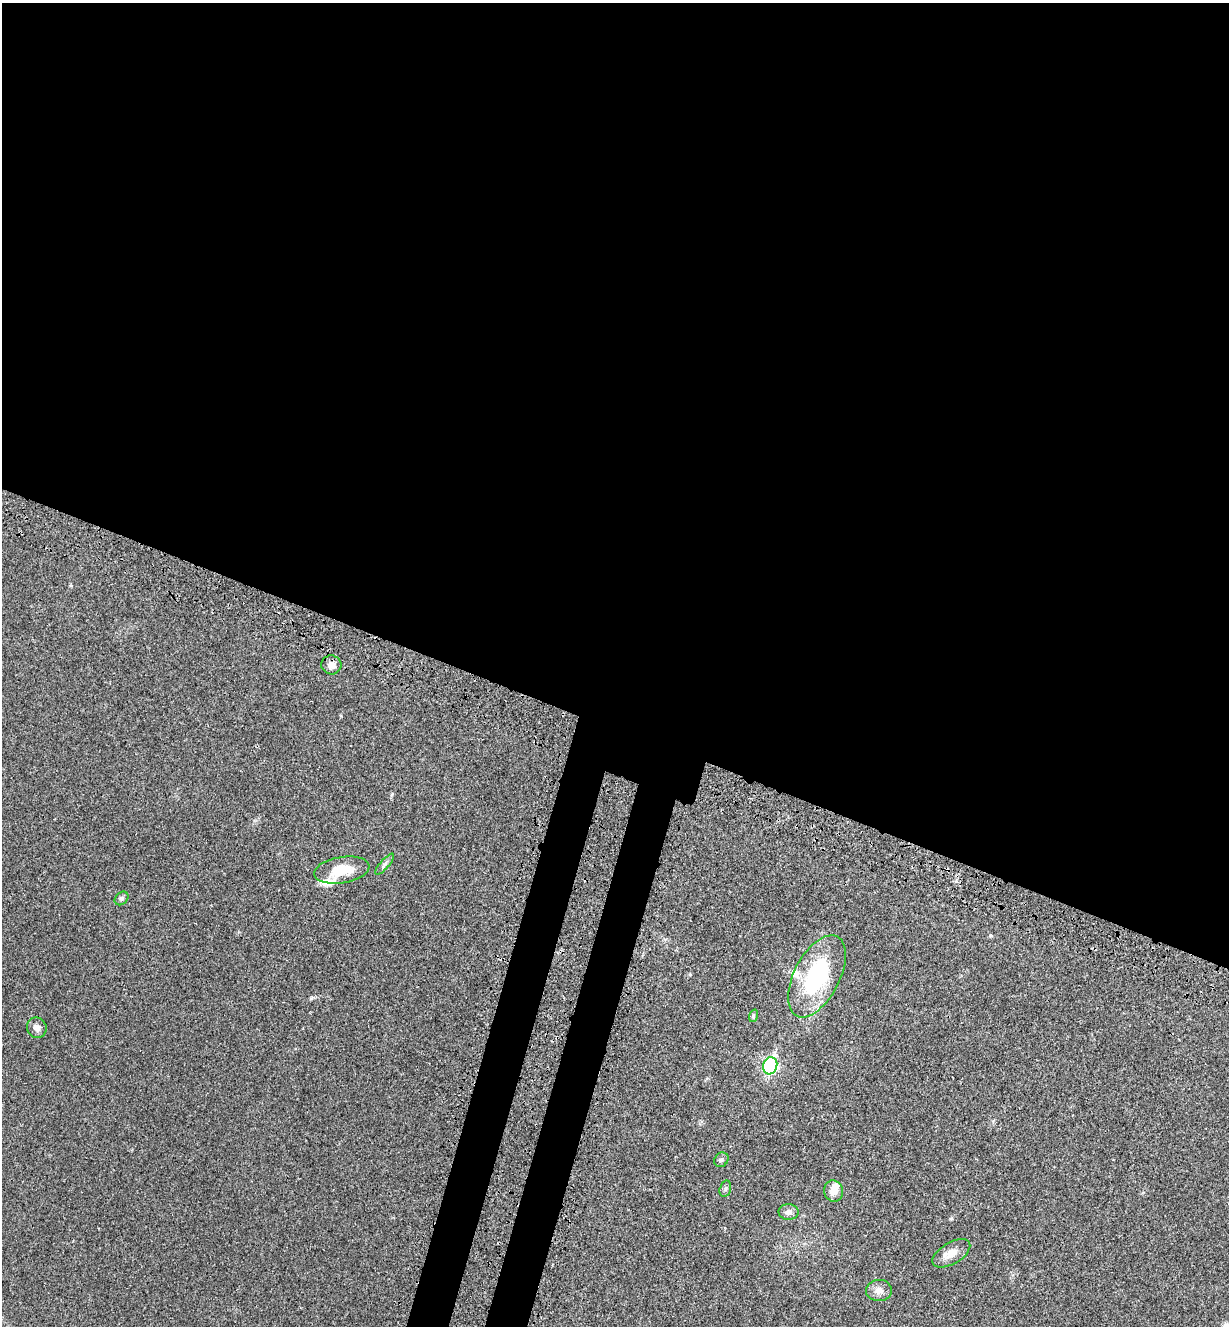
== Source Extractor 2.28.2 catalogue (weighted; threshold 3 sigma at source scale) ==
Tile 3 of 4 x 4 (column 3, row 1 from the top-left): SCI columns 2677-3903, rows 4070-5393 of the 5480 x 5490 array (HDU 1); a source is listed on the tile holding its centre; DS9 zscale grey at full resolution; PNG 1231 x 1328 px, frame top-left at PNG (2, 3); each listed source drawn as its Kron ellipse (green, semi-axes under 4 px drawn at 4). Shown black and unused: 58% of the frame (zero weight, under 3 of 4 exposures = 8% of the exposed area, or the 3 px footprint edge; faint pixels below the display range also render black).
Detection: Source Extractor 2.28.2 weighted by HDU 2 'WHT'; one run over the whole footprint, this tile lists its part. Background 0.022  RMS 0.0035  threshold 0.0156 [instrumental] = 3 sigma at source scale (4.5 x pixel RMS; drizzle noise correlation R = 1.50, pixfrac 1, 0.05/0.05 arcsec/px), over >= 5 px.
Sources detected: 17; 1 inside a brighter object's white glare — neither listed nor drawn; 2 inside a brighter listed object's ellipse — not listed separately; the other 14 listed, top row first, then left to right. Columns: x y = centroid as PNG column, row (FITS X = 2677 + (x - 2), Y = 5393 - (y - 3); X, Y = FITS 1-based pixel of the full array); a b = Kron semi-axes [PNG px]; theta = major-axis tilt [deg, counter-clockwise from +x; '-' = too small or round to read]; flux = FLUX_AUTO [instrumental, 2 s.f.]
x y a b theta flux
331 665 10 9 - 2.1
385 864 13 4 49 1.1
342 870 28 13 9 8.5
122 898 8 6 44 0.78
817 976 44 23 63 35
753 1016 6 4 72 0.48
37 1028 10 9 - 1.8
770 1066 9 7 71 60
721 1160 8 6 47 0.76
725 1189 8 5 74 0.79
834 1191 10 9 - 3.5
788 1212 10 8 -2 1.6
951 1253 21 10 31 3.7
879 1290 13 10 2 2.4
Unlisted compact peaks at least as high as the median listed source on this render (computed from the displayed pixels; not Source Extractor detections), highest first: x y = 341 716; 990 935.